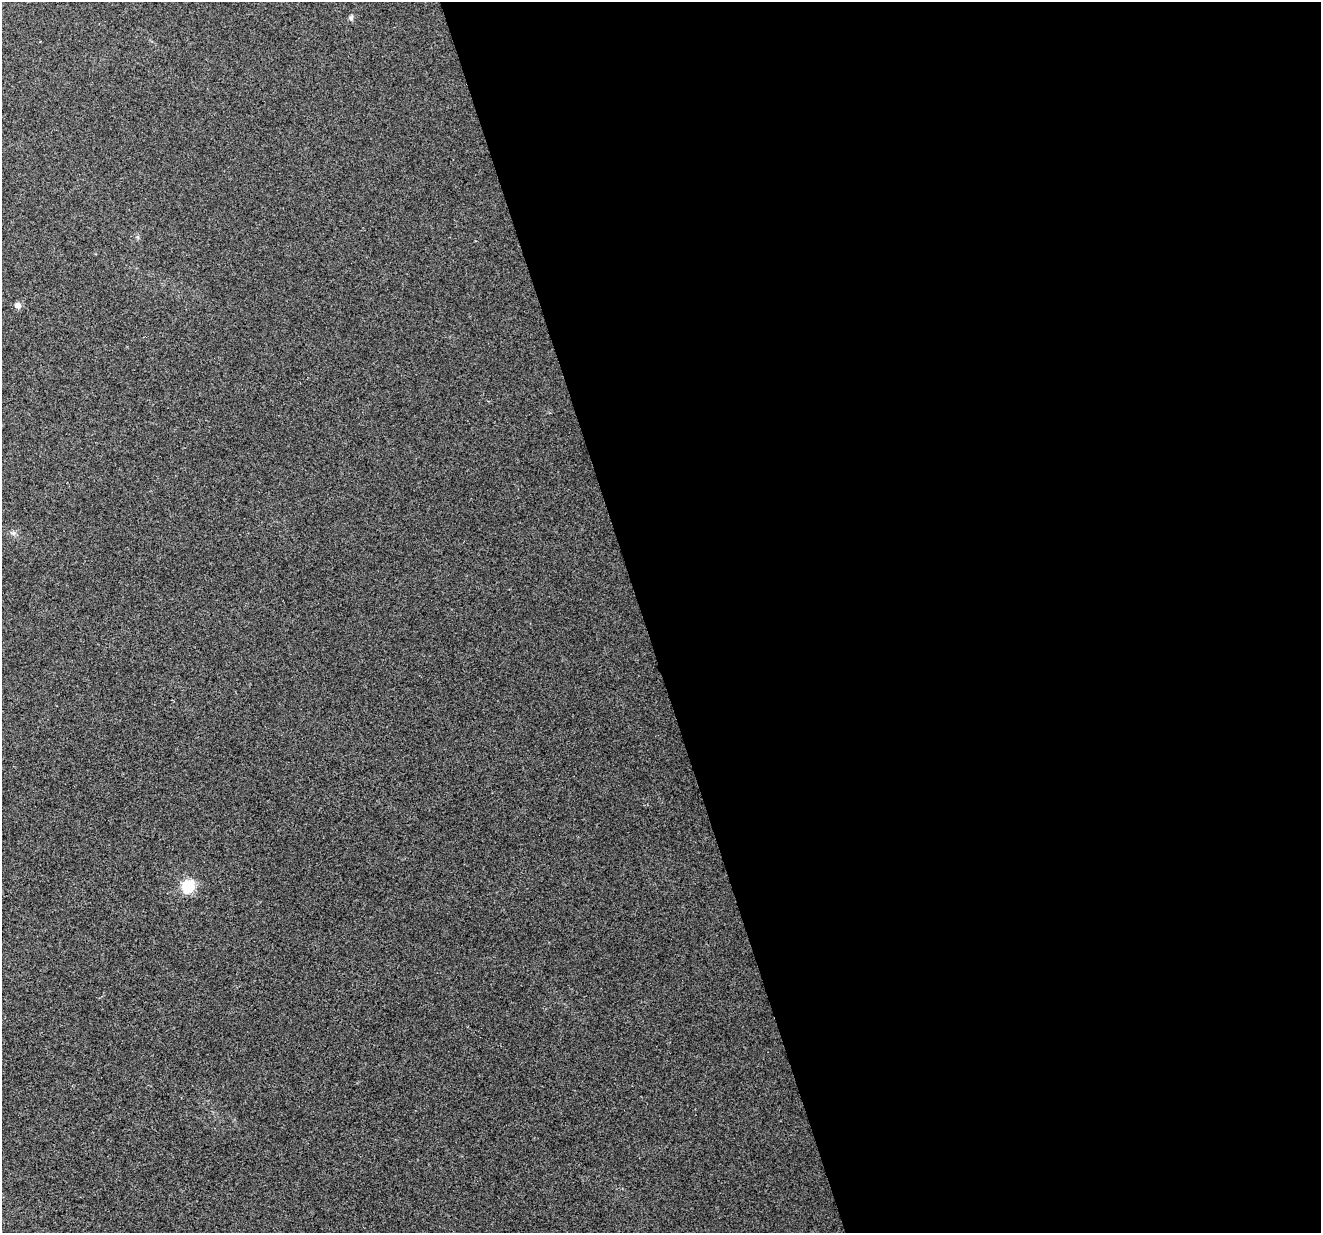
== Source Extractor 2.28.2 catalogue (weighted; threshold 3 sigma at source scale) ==
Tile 8 of 4 x 4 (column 4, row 2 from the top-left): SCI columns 3958-5276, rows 2519-3749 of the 5276 x 5088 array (HDU 1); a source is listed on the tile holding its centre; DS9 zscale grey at full resolution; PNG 1323 x 1235 px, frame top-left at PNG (2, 2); no overlay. Shown black and unused: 51% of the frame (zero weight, under 2 of 3 exposures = <1% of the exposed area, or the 3 px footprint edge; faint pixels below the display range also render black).
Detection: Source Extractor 2.28.2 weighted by HDU 2 'WHT'; one run over the whole footprint, this tile lists its part. Background 0.0181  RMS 0.0066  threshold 0.0297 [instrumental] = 3 sigma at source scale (4.5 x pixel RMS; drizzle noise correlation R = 1.50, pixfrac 1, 0.0396/0.0396 arcsec/px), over >= 5 px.
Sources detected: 3; all 3 listed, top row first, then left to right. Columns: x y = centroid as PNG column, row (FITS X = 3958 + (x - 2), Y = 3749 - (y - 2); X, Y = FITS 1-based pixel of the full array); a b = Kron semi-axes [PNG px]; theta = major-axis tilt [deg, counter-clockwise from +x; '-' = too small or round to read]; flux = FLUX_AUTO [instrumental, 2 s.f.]
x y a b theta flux
351 18 7 5 75 1.4
17 305 7 7 - 3.4
188 886 6 6 - 76